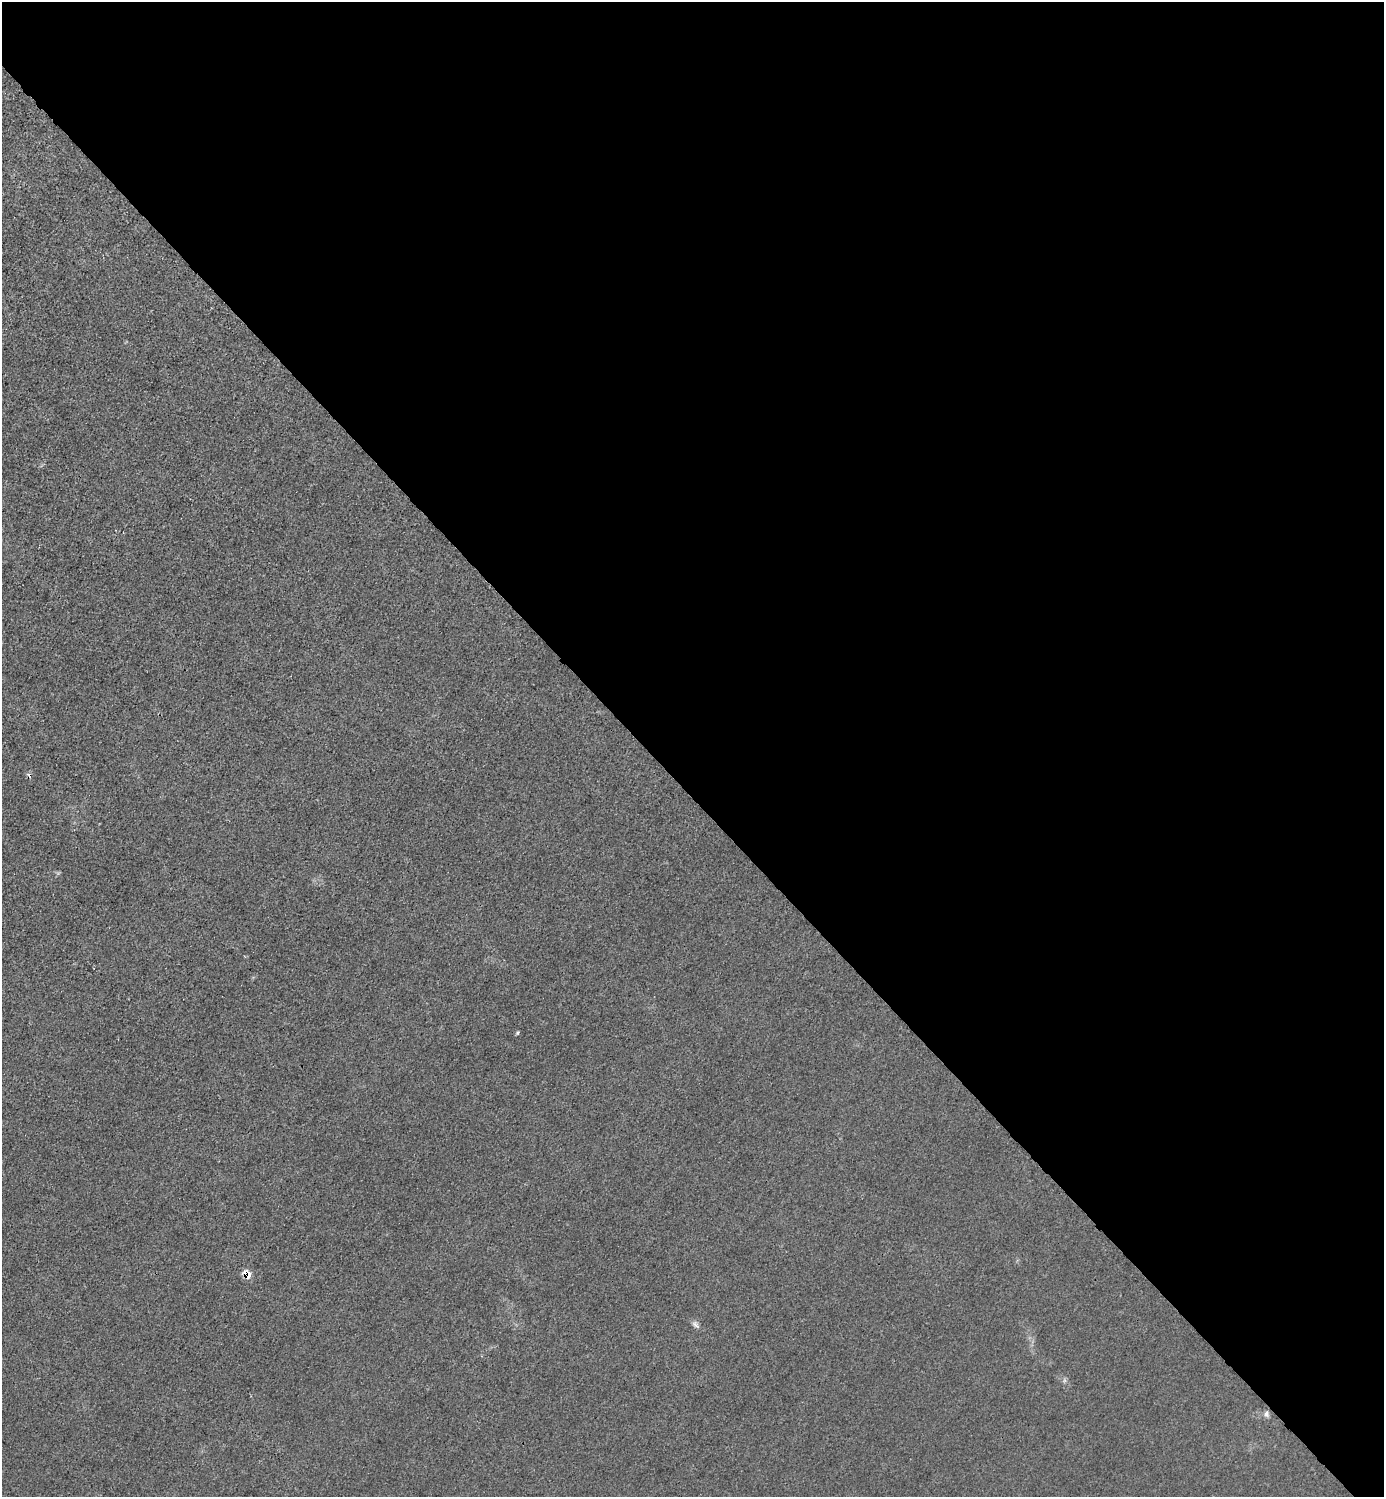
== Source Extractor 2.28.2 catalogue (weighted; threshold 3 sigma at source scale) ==
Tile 8 of 4 x 4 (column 4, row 2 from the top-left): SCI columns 4446-5827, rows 2993-4487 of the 5985 x 5985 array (HDU 1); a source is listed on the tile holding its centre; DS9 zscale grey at full resolution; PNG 1386 x 1499 px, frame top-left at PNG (2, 2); no overlay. Shown black and unused: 53% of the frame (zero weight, under 3 of 4 exposures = <1% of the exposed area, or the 3 px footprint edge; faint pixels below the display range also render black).
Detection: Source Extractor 2.28.2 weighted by HDU 2 'WHT'; one run over the whole footprint, this tile lists its part. Background 0.0213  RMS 0.0062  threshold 0.0279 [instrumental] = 3 sigma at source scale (4.5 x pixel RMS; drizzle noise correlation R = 1.50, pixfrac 1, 0.05/0.05 arcsec/px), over >= 5 px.
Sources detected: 6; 1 cosmic-ray / hot-pixel residue — not listed; the other 5 listed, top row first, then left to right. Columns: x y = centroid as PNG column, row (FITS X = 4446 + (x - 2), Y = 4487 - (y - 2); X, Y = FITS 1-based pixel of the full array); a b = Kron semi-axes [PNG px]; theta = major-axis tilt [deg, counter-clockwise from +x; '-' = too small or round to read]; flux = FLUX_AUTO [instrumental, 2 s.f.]
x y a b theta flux
517 1033 5 3 - 0.81
247 1274 9 8 - 7.8
695 1325 13 6 -45 2.5
1064 1380 7 4 -72 1.3
1266 1414 9 7 -83 2.1
Overlapping masked pixels (flux is a lower limit): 1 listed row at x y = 247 1274